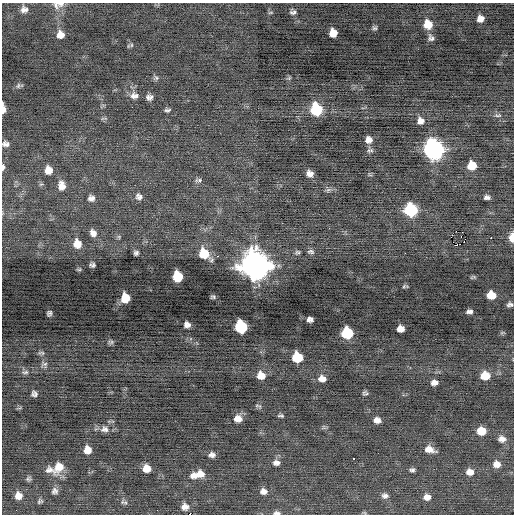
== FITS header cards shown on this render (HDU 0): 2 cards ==
NAXIS1  =                  512 / Axis length
NAXIS2  =                  512 / Axis length

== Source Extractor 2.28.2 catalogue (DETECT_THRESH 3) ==
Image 512 x 512 px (HDU 0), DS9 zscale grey, 1 PNG px = 1 image px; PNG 516 x 516 px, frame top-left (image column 1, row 512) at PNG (2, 3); no overlay
Background -0.0744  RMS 0.76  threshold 2.28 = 3 sigma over >= 5 px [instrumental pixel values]
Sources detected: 109; all 109 listed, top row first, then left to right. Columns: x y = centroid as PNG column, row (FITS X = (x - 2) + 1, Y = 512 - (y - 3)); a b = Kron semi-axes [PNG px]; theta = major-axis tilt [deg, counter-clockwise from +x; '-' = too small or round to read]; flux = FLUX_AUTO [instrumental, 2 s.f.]
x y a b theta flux
61 4 12 9 25 250
56 5 11 7 -82 220
24 9 8 8 - 260
270 12 8 3 1 65
293 12 9 8 - 190
480 19 7 6 - 320
428 24 9 9 - 730
375 28 7 5 0 98
333 33 7 7 - 540
59 35 12 5 81 280
62 35 8 5 87 190
431 38 9 7 -64 190
131 45 6 4 90 61
156 78 8 5 -53 100
289 78 5 5 - 76
18 86 8 6 60 130
134 96 11 9 -5 290
149 97 7 6 - 190
132 107 2 2 - 71
3 109 9 4 -86 320
316 109 9 8 - 3100
167 110 7 4 6 110
498 115 11 4 -3 99
103 118 9 3 11 65
420 121 8 8 - 270
368 140 7 7 - 310
5 144 9 6 -3 200
433 149 10 9 - 21000
370 150 9 5 5 110
472 165 7 7 - 990
3 167 7 4 84 140
48 170 8 7 - 490
310 174 6 6 - 280
198 180 10 5 0 130
62 186 11 8 -80 390
328 190 8 5 44 100
139 197 8 7 - 200
487 197 6 4 -2 150
91 198 8 7 - 220
411 210 9 8 - 4400
93 233 8 7 - 280
119 237 6 4 -72 64
451 237 3 2 - 66
491 238 2 2 - 880
512 238 8 4 88 630
77 244 9 8 - 540
297 252 6 5 - 85
311 252 9 6 -8 120
136 253 4 4 - 130
405 253 3 2 - 41
204 254 11 8 -45 1400
217 256 2 2 - 290
92 265 5 4 - 120
255 266 12 11 - 70000
178 276 8 7 - 1500
405 286 7 3 0 66
491 295 7 6 - 820
213 297 4 3 - 79
125 298 8 7 - 1100
510 304 6 4 8 130
469 311 6 4 1 160
49 313 5 4 - 110
308 319 5 3 - 120
311 319 5 3 - 100
187 325 6 5 - 230
241 327 9 8 - 4200
400 329 7 6 - 350
347 333 8 8 - 2600
111 342 8 6 -14 100
41 353 9 5 -7 91
297 357 8 7 - 1800
44 364 9 8 - 160
25 372 10 5 11 130
261 375 9 8 - 500
485 376 8 7 - 890
322 379 9 7 -4 320
434 382 6 5 - 240
365 393 6 5 - 100
34 394 5 5 - 150
260 406 9 5 -40 95
281 416 7 4 0 90
238 419 10 8 -2 400
377 420 7 6 - 260
104 429 12 9 1 300
481 431 8 7 - 880
502 439 9 7 -3 290
429 449 12 7 -15 410
87 450 7 6 - 450
212 455 7 5 -5 200
353 459 3 3 - 360
276 463 9 7 3 230
497 464 9 8 - 370
59 467 16 10 59 680
146 468 7 6 - 540
49 470 11 9 3 270
412 470 6 5 - 120
470 472 9 7 -2 370
198 474 16 7 14 660
28 479 6 6 - 100
55 491 8 7 - 170
263 491 9 7 -9 240
18 496 8 8 - 390
385 496 9 7 -8 190
427 497 8 6 0 300
40 501 7 5 28 87
124 502 10 4 -11 110
185 507 6 6 - 290
277 513 9 5 -3 150
189 514 2 2 - 510
At the frame edge (FLAGS 8, measured only in part): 8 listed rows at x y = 61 4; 56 5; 3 109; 5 144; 3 167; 512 238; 277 513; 189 514